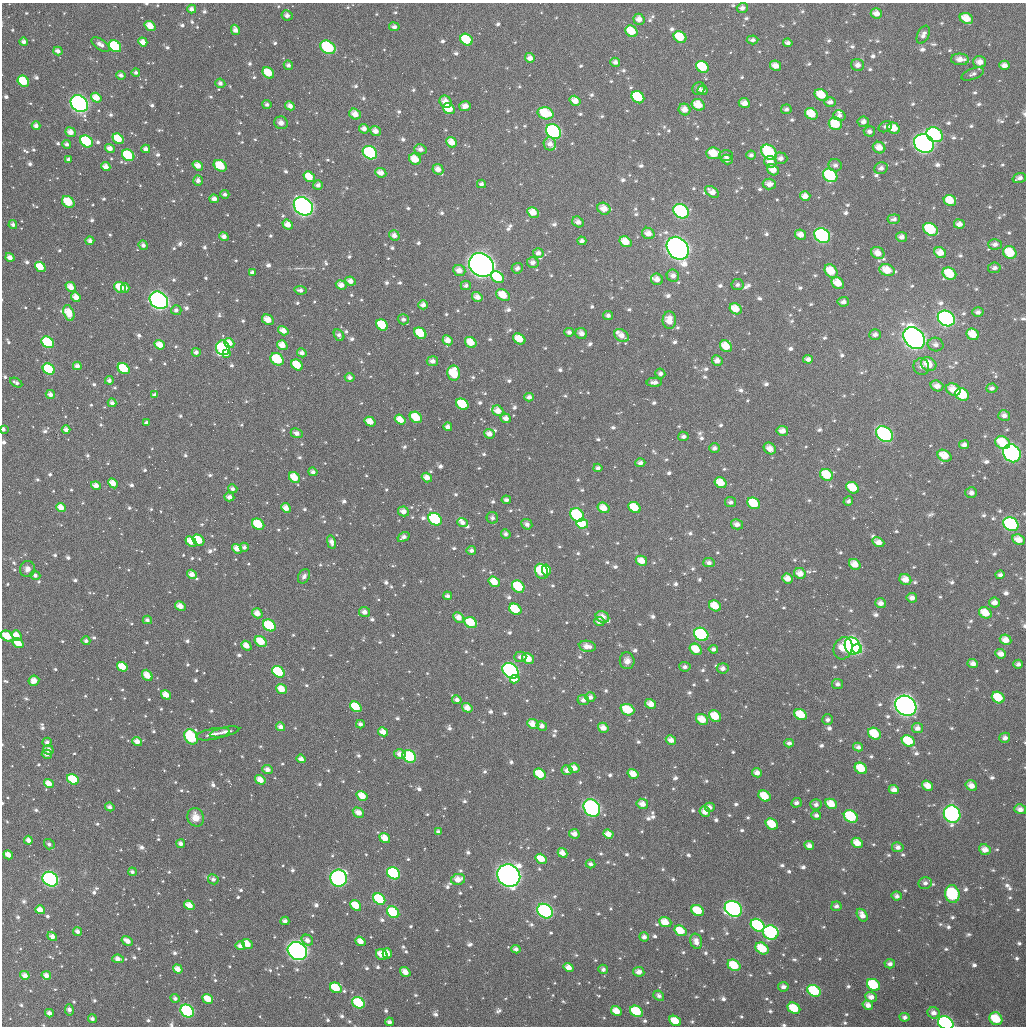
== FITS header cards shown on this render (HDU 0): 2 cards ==
NAXIS1  =                 1024
NAXIS2  =                 1024

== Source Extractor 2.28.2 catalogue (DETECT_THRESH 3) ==
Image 1024 x 1024 px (HDU 0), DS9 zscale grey, 1 PNG px = 1 image px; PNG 1028 x 1028 px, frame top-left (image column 1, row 1024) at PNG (2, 3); each listed source drawn as its Kron ellipse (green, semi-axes under 4 px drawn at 4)
Background 2540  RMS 63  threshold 190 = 3 sigma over >= 5 px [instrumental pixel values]
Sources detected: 1241; of the 1241, the 500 brightest by FLUX_AUTO listed and drawn (741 fainter detections omitted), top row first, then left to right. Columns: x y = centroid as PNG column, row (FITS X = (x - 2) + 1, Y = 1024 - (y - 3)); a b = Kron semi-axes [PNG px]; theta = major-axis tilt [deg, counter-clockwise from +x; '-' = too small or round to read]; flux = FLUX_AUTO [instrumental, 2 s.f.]
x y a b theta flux
742 8 5 5 - 2.3e+04
192 9 4 4 - 2.5e+04
876 13 6 5 - 3.9e+04
287 15 5 5 - 2.4e+04
966 18 7 5 -28 7.0e+04
639 19 5 5 - 3.8e+04
150 26 6 4 -37 7.3e+04
394 27 5 4 - 2.0e+04
235 30 5 4 - 2.9e+04
631 31 6 5 - 1.1e+05
923 35 9 5 65 2.4e+04
680 37 7 5 -34 1.3e+05
466 40 6 5 - 2.2e+05
753 40 6 4 4 1.8e+04
24 42 4 4 - 2.4e+04
143 42 5 4 - 4.3e+04
788 43 5 4 - 2.0e+04
100 44 10 5 -34 2.9e+04
115 46 7 5 -39 4.0e+05
328 47 8 6 -33 4.0e+05
58 51 5 4 - 2.7e+04
530 58 5 5 - 3.5e+04
960 59 9 5 -3 3.7e+04
615 62 5 4 - 2.0e+04
980 62 6 5 - 4.4e+04
288 65 5 4 - 1.6e+04
858 65 6 6 - 2.7e+04
1004 65 5 4 - 2.8e+04
775 66 6 5 - 4.7e+04
702 67 7 5 -39 2.2e+05
136 72 4 4 - 1.6e+04
268 73 6 5 - 1.2e+05
973 74 12 5 21 1.6e+04
121 75 4 4 - 2.1e+04
23 81 6 5 - 1.7e+05
220 83 5 4 - 1.9e+04
699 88 6 6 - 1.8e+04
703 90 5 4 - 1.8e+04
821 95 7 5 -30 1.1e+05
638 97 7 5 -39 2.7e+05
96 98 6 4 -34 6.4e+04
575 101 5 4 - 5.3e+04
446 102 6 5 - 5.3e+04
830 102 6 5 - 2.4e+04
744 103 6 4 -24 4.1e+04
79 104 9 7 -44 2.0e+06
267 104 4 4 - 1.6e+04
698 105 7 5 -22 9.6e+04
290 106 5 4 - 3.3e+04
465 106 6 5 - 3.6e+04
449 109 6 5 - 1.2e+05
684 109 6 5 - 4.3e+04
786 109 5 5 - 1.7e+04
546 113 8 6 -15 2.0e+05
355 114 6 5 - 5.1e+04
811 114 7 5 -31 9.3e+04
839 115 6 5 - 2.0e+04
863 122 6 5 - 2.6e+04
281 123 7 6 - 3.0e+04
835 124 7 6 - 1.3e+05
36 126 4 4 - 2.7e+04
885 127 7 5 28 1.7e+04
894 128 6 5 - 7.6e+04
364 129 5 4 - 2.8e+04
375 131 5 4 - 3.7e+04
869 131 6 5 - 1.9e+04
71 132 5 4 - 4.7e+04
554 132 8 6 -37 9.8e+05
935 135 8 7 - 6.2e+05
118 139 6 5 - 1.4e+05
86 141 7 5 -39 3.6e+05
452 142 6 5 - 6.4e+04
924 143 10 9 - 1.7e+06
67 144 4 4 - 1.5e+04
550 144 7 6 - 3.1e+04
110 148 5 4 - 3.4e+04
879 148 6 5 - 5.4e+04
146 149 4 4 - 2.7e+04
420 149 6 5 - 2.5e+04
769 152 8 6 -45 3.9e+05
370 153 7 6 - 3.7e+05
714 153 7 5 -5 1.1e+05
128 155 7 5 -39 2.2e+05
726 155 7 5 -1 1.6e+04
751 155 4 4 - 1.6e+04
781 158 7 5 -3 2.4e+04
69 159 4 4 - 1.6e+04
415 159 6 5 - 8.4e+04
727 159 6 4 -18 3.3e+04
770 162 6 5 - 4.1e+04
835 165 6 6 - 1.8e+04
198 166 5 4 - 5.0e+04
220 166 7 5 -34 1.3e+05
106 167 5 4 - 4.0e+04
881 168 7 5 23 2.3e+04
438 169 6 5 - 4.0e+04
773 170 6 5 - 5.6e+04
381 173 6 4 -25 3.9e+04
830 175 7 6 - 4.7e+05
309 177 6 5 - 1.0e+05
1019 178 7 4 17 2.0e+04
198 181 5 4 - 2.3e+04
481 184 4 4 - 1.7e+04
769 184 6 5 - 3.4e+04
318 185 5 4 - 2.1e+04
712 192 8 5 -36 4.0e+04
225 194 4 4 - 1.6e+04
805 196 5 4 - 4.0e+04
214 199 4 4 - 3.3e+04
950 200 6 5 - 1.0e+05
68 202 7 5 -41 1.3e+05
303 206 10 8 -40 2.1e+06
604 209 7 5 -32 6.4e+04
681 211 8 6 -34 6.2e+05
533 212 6 5 - 6.5e+04
894 219 6 5 - 1.9e+04
578 222 6 5 - 2.7e+04
959 224 5 4 - 3.3e+04
13 225 4 4 - 2.0e+04
288 225 5 4 - 4.8e+04
930 229 7 6 - 3.3e+05
648 233 6 5 - 4.4e+04
394 235 5 5 - 2.5e+04
800 235 5 5 - 4.2e+04
822 235 8 7 - 7.3e+05
224 236 5 4 - 3.0e+04
901 237 5 5 - 2.6e+04
90 241 4 4 - 2.5e+04
582 241 4 4 - 1.9e+04
625 242 6 5 - 8.4e+04
995 244 7 5 1 2.3e+04
143 245 5 4 - 1.9e+04
678 248 12 10 -48 3.9e+06
538 253 5 5 - 2.4e+04
878 253 7 6 - 5.3e+04
940 253 6 5 - 5.9e+04
1010 253 7 6 - 1.4e+05
10 257 5 4 - 3.6e+04
533 262 6 5 - 2.4e+04
481 265 13 11 -38 3.7e+06
40 267 6 4 -38 1.0e+05
517 268 5 5 - 2.0e+04
994 268 6 5 - 1.9e+04
459 270 6 5 - 4.2e+04
887 270 8 5 -18 8.5e+04
831 271 7 5 -53 1.2e+05
252 272 4 4 - 2.0e+04
949 274 7 5 -32 1.6e+05
673 276 6 6 - 3.0e+04
497 277 7 5 -40 2.4e+05
657 279 6 5 - 3.7e+04
350 281 5 4 - 3.3e+04
838 283 6 5 - 7.8e+04
341 285 5 4 - 4.1e+04
466 285 5 4 - 1.7e+04
737 285 6 5 - 1.5e+04
71 287 6 4 -42 5.6e+04
120 287 6 5 - 1.1e+05
125 288 4 4 - 2.1e+04
300 290 6 4 -7 1.8e+04
503 295 7 5 -29 9.2e+04
76 297 5 4 - 4.9e+04
477 297 5 4 - 3.4e+04
159 300 10 8 -38 2.4e+06
843 302 5 5 - 2.4e+04
423 305 4 4 - 2.8e+04
735 309 6 5 - 7.7e+04
176 310 5 5 - 1.9e+04
978 312 5 5 - 2.1e+04
69 313 8 5 -71 1.0e+05
608 315 5 4 - 1.8e+04
946 318 9 7 -33 1.3e+06
403 319 5 5 - 1.8e+04
268 320 6 4 -30 5.4e+04
669 320 9 6 -87 6.6e+04
382 325 6 5 - 1.7e+05
283 331 5 4 - 4.6e+04
569 332 5 4 - 2.0e+04
420 333 6 5 - 1.4e+05
581 333 6 5 - 2.6e+04
973 334 6 5 - 8.6e+04
339 335 6 4 -58 2.0e+04
875 335 6 5 - 2.3e+04
621 336 8 6 -36 4.0e+04
914 338 12 9 -47 4.4e+06
519 339 6 5 - 8.1e+04
448 340 5 4 - 4.5e+04
48 342 6 5 - 3.6e+05
471 342 6 5 - 8.4e+04
229 343 5 4 - 6.3e+04
160 345 5 4 - 6.0e+04
282 345 5 4 - 5.5e+04
936 345 8 6 -13 2.4e+04
726 346 6 5 - 8.4e+04
223 348 7 7 - 6.8e+05
196 352 4 4 - 2.0e+04
302 353 5 4 - 2.6e+04
226 354 3 3 - 2.6e+04
277 359 7 5 -36 2.7e+05
808 359 5 4 - 2.4e+04
432 361 6 5 - 2.9e+04
717 361 5 5 - 3.1e+04
929 364 8 6 -28 8.2e+04
297 365 6 5 - 1.3e+05
77 366 4 4 - 2.8e+04
921 367 8 7 - 2.5e+04
49 369 6 5 - 2.7e+05
124 369 6 5 - 2.8e+05
454 373 7 6 - 1.7e+05
660 374 5 5 - 1.7e+04
350 377 5 4 - 1.8e+04
109 380 4 4 - 1.9e+04
654 382 8 4 2 2.1e+04
16 383 6 3 -29 1.6e+04
937 386 6 5 - 3.8e+04
992 388 6 4 2 1.7e+04
953 389 7 6 - 7.1e+04
50 394 5 4 - 2.8e+04
962 394 7 6 - 2.2e+05
155 395 4 3 - 2.0e+04
529 397 4 4 - 2.3e+04
112 403 4 4 - 2.3e+04
462 404 6 5 - 2.0e+05
498 411 6 5 - 4.5e+04
1004 415 6 5 - 2.5e+04
416 417 6 5 - 1.4e+05
506 418 5 4 - 2.9e+04
400 420 6 4 -37 6.1e+04
370 422 6 4 -31 6.4e+04
146 423 4 3 - 2.0e+04
448 427 4 4 - 2.5e+04
3 429 4 3 - 2.0e+04
66 430 4 4 - 2.7e+04
782 431 5 5 - 3.9e+04
297 433 6 4 -24 2.6e+04
489 434 5 5 - 3.3e+04
885 434 9 7 -39 8.4e+05
683 436 5 4 - 1.9e+04
1003 443 8 6 -30 1.5e+05
964 445 5 4 - 2.2e+04
714 448 5 5 - 1.7e+04
770 449 6 5 - 4.3e+04
1012 453 9 8 - 1.2e+06
944 456 7 5 -29 8.3e+04
640 463 5 4 - 2.2e+04
598 468 4 4 - 1.7e+04
313 472 4 4 - 1.9e+04
827 475 7 5 -31 1.4e+05
294 477 6 5 - 8.7e+04
427 478 5 4 - 3.9e+04
113 483 5 4 - 6.1e+04
721 483 6 5 - 8.4e+04
96 486 5 4 - 4.0e+04
852 488 7 5 -30 1.3e+05
233 489 5 4 - 1.9e+04
971 493 6 5 - 2.3e+04
229 497 5 4 - 2.9e+04
506 500 4 4 - 1.7e+04
848 501 5 4 - 1.6e+04
730 502 5 5 - 1.6e+04
754 503 7 5 -35 1.8e+05
635 507 6 5 - 1.1e+05
61 508 5 4 - 5.2e+04
286 508 5 4 - 4.7e+04
604 508 6 5 - 6.4e+04
403 511 5 4 - 3.5e+04
577 515 8 6 -43 3.9e+05
492 518 6 5 - 1.7e+04
435 519 7 5 -36 5.2e+05
463 523 5 4 - 2.1e+04
258 524 6 5 - 1.6e+05
527 524 6 5 - 2.0e+04
582 524 6 5 - 1.4e+05
737 524 6 5 - 2.9e+04
1011 524 8 6 -32 8.3e+05
506 534 5 4 - 1.7e+04
403 537 6 4 31 2.3e+04
198 540 6 5 - 2.3e+05
1019 540 6 5 - 5.5e+04
191 542 6 4 -41 7.8e+04
331 542 6 4 -76 2.6e+04
878 542 6 4 -23 3.9e+04
244 547 4 4 - 1.8e+04
237 549 5 4 - 4.6e+04
471 550 5 4 - 1.8e+04
641 561 6 5 - 5.6e+04
709 563 5 4 - 2.0e+04
855 564 6 5 - 5.7e+04
27 569 8 7 - 2.8e+04
546 570 5 4 - 9.7e+04
542 571 8 6 -63 2.4e+05
800 573 6 5 - 4.7e+04
192 574 5 4 - 3.6e+04
35 575 5 4 - 1.8e+04
1000 575 4 4 - 1.7e+04
304 576 8 5 61 1.7e+04
788 578 6 5 - 4.2e+04
905 579 6 5 - 5.2e+04
494 582 6 5 - 7.8e+04
518 587 7 5 -38 2.0e+05
448 596 4 4 - 1.8e+04
912 598 5 4 - 2.6e+04
994 602 5 5 - 2.8e+04
880 603 5 5 - 2.8e+04
180 606 5 4 - 4.4e+04
715 606 6 5 - 9.1e+04
515 609 6 5 - 2.2e+05
364 612 5 5 - 2.7e+04
257 613 5 4 - 4.8e+04
985 613 6 5 - 8.8e+04
459 617 6 5 - 4.2e+04
602 617 7 5 -25 4.5e+04
147 620 4 4 - 1.8e+04
599 622 5 4 - 2.1e+04
471 623 6 5 - 1.5e+05
269 625 7 5 -34 2.5e+05
701 634 7 6 - 4.7e+05
7 636 6 5 - 1.2e+05
16 636 5 4 - 6.4e+04
1006 640 6 5 - 4.9e+04
86 641 4 4 - 1.6e+04
261 641 6 5 - 1.1e+05
18 643 6 4 -32 7.3e+04
246 646 5 4 - 4.9e+04
587 646 8 5 -9 3.9e+04
853 646 9 7 -61 8.8e+05
843 648 11 9 67 1.0e+05
696 649 6 5 - 9.8e+04
713 649 5 4 - 1.7e+04
857 649 5 5 - 2.9e+05
1001 654 5 4 - 3.3e+04
520 657 6 5 - 2.0e+04
528 659 6 5 - 7.5e+04
627 661 8 7 - 3.2e+04
973 663 5 4 - 2.6e+04
1018 664 5 4 - 1.7e+04
122 667 5 4 - 1.0e+05
685 667 6 4 -4 1.7e+04
723 668 6 5 - 2.4e+04
511 671 9 6 -39 1.7e+06
278 672 6 5 - 2.8e+05
147 675 6 4 -51 7.2e+04
515 679 5 4 - 4.1e+04
34 681 5 5 - 5.3e+04
838 684 5 5 - 1.6e+04
281 689 5 4 - 7.2e+04
166 695 5 4 - 6.0e+04
590 697 5 5 - 2.3e+04
998 698 6 5 - 1.2e+05
457 700 5 4 - 1.9e+04
583 700 6 5 - 2.4e+04
651 704 6 4 -31 4.3e+04
906 706 11 9 -36 2.5e+06
356 707 6 5 - 1.4e+05
467 708 5 4 - 4.7e+04
627 710 7 5 -20 1.5e+05
801 715 6 5 - 1.1e+05
715 716 6 5 - 1.1e+05
702 719 6 5 - 7.5e+04
827 720 5 5 - 1.7e+04
360 724 4 4 - 1.9e+04
533 724 6 4 -26 5.2e+04
542 726 5 4 - 2.3e+04
281 727 5 4 - 2.8e+04
603 728 6 4 -32 4.1e+04
918 728 5 5 - 2.6e+04
224 732 15 4 12 2.7e+04
383 732 5 4 - 4.5e+04
213 734 17 5 11 3.4e+04
874 734 7 5 -35 1.5e+05
191 737 8 6 -57 4.2e+05
1005 738 5 5 - 2.1e+04
671 740 5 4 - 3.2e+04
137 741 5 4 - 4.1e+04
908 741 7 5 -32 1.7e+05
47 742 4 4 - 1.6e+04
789 743 5 4 - 1.7e+04
858 747 5 4 - 1.8e+04
48 750 5 4 - 3.2e+04
47 754 5 4 - 1.7e+04
400 754 6 5 - 3.6e+04
409 756 7 6 - 3.7e+05
301 759 4 4 - 3.1e+04
574 768 5 4 - 4.0e+04
861 768 6 5 - 1.2e+05
268 770 5 4 - 3.0e+04
567 770 5 5 - 2.7e+04
757 773 5 4 - 2.9e+04
540 774 6 5 - 1.4e+05
633 774 6 4 -33 6.4e+04
73 779 6 5 - 2.4e+05
260 780 5 4 - 5.5e+04
49 784 5 4 - 6.2e+04
928 786 6 4 -34 5.6e+04
971 786 6 5 - 4.0e+04
894 790 5 4 - 3.0e+04
362 796 6 4 -33 7.8e+04
765 796 6 5 - 1.2e+05
796 803 5 4 - 1.8e+04
642 804 6 5 - 3.9e+04
816 804 5 5 - 2.1e+04
831 804 6 5 - 7.8e+04
110 807 5 4 - 2.0e+04
710 807 5 4 - 2.1e+04
592 808 9 7 -54 1.3e+06
1020 809 6 4 -14 2.8e+04
705 812 6 5 - 4.4e+04
358 813 6 4 -32 4.1e+04
952 814 9 8 - 9.5e+05
816 815 5 4 - 1.6e+04
851 816 7 5 -34 2.9e+05
196 817 9 8 - 6.0e+04
772 824 7 5 -36 1.2e+05
438 832 4 4 - 2.1e+04
574 834 5 4 - 3.4e+04
608 834 5 4 - 4.5e+04
385 838 6 4 -36 6.6e+04
28 840 4 4 - 3.0e+04
857 843 6 5 - 6.5e+04
49 844 5 5 - 1.6e+04
181 844 4 4 - 2.3e+04
809 846 5 4 - 2.7e+04
898 847 5 5 - 2.3e+04
985 850 6 5 - 3.6e+04
563 853 5 4 - 4.3e+04
8 855 5 4 - 4.9e+04
541 859 6 4 -32 7.9e+04
591 864 5 4 - 1.7e+04
132 872 4 3 - 1.7e+04
393 873 7 5 -36 3.8e+05
509 876 12 11 - 3.0e+06
339 878 8 8 - 1.3e+06
50 879 8 7 - 8.0e+05
213 879 5 5 - 1.8e+04
458 879 7 5 12 5.1e+04
925 883 6 6 - 1.7e+04
952 894 9 7 -79 3.7e+05
897 896 5 4 - 1.7e+04
379 899 6 5 - 3.3e+05
189 905 5 4 - 5.9e+04
356 905 6 4 -40 1.1e+05
836 906 5 4 - 1.7e+04
733 909 9 7 -34 1.7e+06
40 910 5 4 - 5.3e+04
545 911 8 6 -36 9.2e+05
698 911 6 5 - 1.5e+05
393 912 7 5 -38 2.5e+05
862 915 7 4 -57 3.3e+04
285 921 4 3 - 2.4e+04
665 922 6 5 - 6.7e+04
758 925 7 5 -36 5.1e+05
77 931 5 4 - 2.4e+04
680 931 6 5 - 1.1e+05
771 932 8 7 - 8.1e+05
52 936 5 4 - 3.5e+04
644 937 5 4 - 2.0e+04
307 940 6 5 - 2.8e+04
127 941 6 4 -30 3.8e+04
360 941 5 4 - 4.7e+04
696 941 8 5 -76 3.5e+04
247 944 6 4 -34 7.0e+04
240 946 5 4 - 2.7e+04
762 948 7 5 -35 1.5e+05
516 949 5 4 - 1.9e+04
297 951 10 8 -36 1.9e+06
387 953 5 4 - 4.6e+04
382 954 6 5 - 6.5e+04
118 959 6 4 -7 3.4e+04
890 964 5 4 - 1.9e+04
734 965 7 5 -34 1.6e+05
569 968 5 4 - 4.3e+04
178 969 5 4 - 5.0e+04
603 969 5 4 - 1.6e+04
405 972 5 4 - 5.2e+04
639 972 5 5 - 2.9e+04
25 975 5 4 - 3.6e+04
46 975 5 4 - 3.4e+04
873 985 7 5 -33 2.9e+05
783 987 5 4 - 2.1e+04
336 988 6 5 - 2.3e+05
814 991 7 5 -34 2.6e+05
659 996 6 4 -41 1.7e+04
871 997 6 5 - 3.0e+04
175 998 5 4 - 1.6e+04
208 999 5 4 - 1.1e+05
358 1003 7 5 -36 2.7e+05
868 1005 5 4 - 3.4e+04
794 1008 7 5 -33 1.4e+05
69 1010 5 4 - 2.3e+04
187 1011 7 6 - 6.1e+05
616 1011 5 4 - 6.5e+04
636 1011 7 5 -34 2.6e+05
49 1013 4 3 - 2.8e+04
934 1013 6 5 - 2.6e+04
905 1017 5 4 - 1.5e+04
92 1019 4 4 - 1.8e+04
996 1019 7 6 - 1.8e+05
675 1021 6 5 - 9.1e+04
389 1022 4 3 - 2.0e+04
946 1023 8 6 -28 8.0e+05
At the frame edge (FLAGS 8, measured only in part): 3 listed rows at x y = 3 429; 7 636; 946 1023
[741 fainter detections neither listed nor drawn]

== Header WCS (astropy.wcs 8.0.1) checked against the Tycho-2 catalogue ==
Header WCS as astropy/WCSLIB reads it (applying the file's SIP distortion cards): RA---TAN-SIP/DEC--TAN-SIP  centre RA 02:55:10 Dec +02:37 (43.79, +2.62 deg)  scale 8.66 arcsec/px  FOV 147.9' x 147.9'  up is +179 deg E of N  parity flipped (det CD > 0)
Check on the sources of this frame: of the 60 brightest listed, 58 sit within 13.0 arcsec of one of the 173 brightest Tycho-2 stars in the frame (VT <= 12.80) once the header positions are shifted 5.55 arcsec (3.61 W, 4.22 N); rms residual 4.37 arcsec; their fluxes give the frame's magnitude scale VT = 23.99 - 2.5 log10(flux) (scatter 0.21 mag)
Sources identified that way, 143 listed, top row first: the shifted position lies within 13.0 arcsec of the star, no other Tycho-2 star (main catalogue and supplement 1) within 26.0 arcsec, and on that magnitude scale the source's flux lands within +1.5 / -3 mag of the star's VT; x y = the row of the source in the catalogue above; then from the Tycho-2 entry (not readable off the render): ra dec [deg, ICRS J2000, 3 dp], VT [Tycho-2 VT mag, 2 dp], TYC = Tycho-2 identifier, HIP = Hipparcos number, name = IAU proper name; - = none
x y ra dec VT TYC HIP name
631 31 43.534 +1.447 11.63 48-205-1 - -
680 37 43.417 +1.459 11.66 48-194-1 - -
466 40 43.930 +1.476 10.96 48-874-1 - -
143 42 44.709 +1.498 11.67 48-928-1 - -
115 46 44.775 +1.511 10.20 48-826-1 - -
328 47 44.263 +1.502 9.92 48-1076-1 - -
980 62 42.694 +1.502 11.74 48-34-1 - -
702 67 43.361 +1.530 11.45 48-106-1 - -
268 73 44.405 +1.567 11.47 48-1126-1 - -
23 81 44.994 +1.599 10.85 48-1215-1 - -
638 97 43.514 +1.606 10.88 48-619-1 - -
79 104 44.858 +1.651 7.91 48-953-1 13927 -
698 105 43.369 +1.621 11.55 48-71-1 - -
449 109 43.970 +1.643 11.34 48-802-1 - -
546 113 43.737 +1.650 10.86 48-241-1 - -
355 114 44.195 +1.661 12.03 48-805-1 - -
811 114 43.096 +1.637 11.48 48-615-1 - -
835 124 43.038 +1.659 11.21 48-11-1 - -
554 132 43.715 +1.693 9.13 48-461-1 - -
935 135 42.798 +1.680 9.48 48-276-1 13302 -
118 139 44.764 +1.732 11.13 48-693-1 - -
86 141 44.839 +1.741 10.52 48-869-1 - -
452 142 43.961 +1.724 11.89 48-670-1 - -
924 143 42.823 +1.703 8.00 48-443-1 - -
769 152 43.196 +1.731 10.05 48-200-1 - -
370 153 44.157 +1.753 9.73 48-729-1 - -
714 153 43.330 +1.737 11.60 48-306-1 - -
128 155 44.738 +1.772 10.56 48-1105-1 - -
415 159 44.048 +1.766 12.03 48-888-1 - -
220 166 44.517 +1.792 12.04 48-985-1 - -
830 175 43.047 +1.784 10.02 48-512-1 - -
950 200 42.758 +1.838 11.65 48-292-1 - -
68 202 44.880 +1.887 11.29 48-1078-1 - -
303 206 44.312 +1.887 7.66 48-1066-1 13773 -
681 211 43.404 +1.878 9.45 48-73-1 13481 -
533 212 43.761 +1.888 11.68 48-374-1 - -
930 229 42.803 +1.908 10.92 48-128-1 - -
822 235 43.063 +1.929 9.28 48-316-1 13386 -
625 242 43.537 +1.954 11.94 48-219-1 - -
678 248 43.409 +1.969 6.84 48-271-1 13482 -
1010 253 42.611 +1.959 11.34 48-555-1 - -
481 265 43.882 +2.018 6.58 48-1600-1 13629 -
887 270 42.906 +2.008 11.90 48-190-1 - -
831 271 43.041 +2.014 11.43 48-218-1 - -
949 274 42.756 +2.013 11.38 48-384-1 - -
120 287 44.752 +2.089 11.40 48-722-1 - -
503 295 43.829 +2.089 12.27 48-787-1 - -
159 300 44.656 +2.121 7.70 48-790-1 13869 -
946 318 42.760 +2.122 8.75 48-586-1 - -
669 320 43.428 +2.142 12.05 48-566-1 - -
420 333 44.026 +2.185 11.17 48-785-1 - -
973 334 42.696 +2.158 11.31 48-378-1 - -
914 338 42.835 +2.173 7.17 48-224-1 13313 -
48 342 44.923 +2.226 10.53 48-1156-1 - -
471 342 43.904 +2.204 12.06 48-698-1 - -
282 345 44.358 +2.220 11.86 48-1041-1 - -
726 346 43.290 +2.200 11.78 48-229-1 - -
223 348 44.501 +2.231 9.82 48-655-1 - -
277 359 44.369 +2.255 10.37 48-915-1 - -
929 364 42.801 +2.232 11.29 48-78-1 - -
297 365 44.321 +2.268 11.69 48-808-1 - -
49 369 44.919 +2.290 10.41 48-758-1 - -
454 373 43.944 +2.279 11.23 48-701-1 - -
962 394 42.719 +2.304 10.83 48-125-1 - -
462 404 43.920 +2.353 11.01 48-840-1 - -
416 417 44.033 +2.387 10.75 48-846-1 - -
885 434 42.902 +2.404 9.31 48-157-1 - -
1003 443 42.619 +2.417 11.42 48-184-1 - -
1012 453 42.594 +2.444 8.63 48-95-1 13234 -
827 475 43.041 +2.504 11.16 51-5-1 - -
294 477 44.322 +2.538 11.84 51-986-1 - -
96 486 44.800 +2.568 11.58 51-1093-1 - -
754 503 43.214 +2.577 11.12 51-61-1 - -
604 508 43.576 +2.596 12.31 51-100-1 - -
577 515 43.639 +2.614 10.10 51-24-1 - -
435 519 43.981 +2.632 9.97 51-1050-1 - -
258 524 44.407 +2.653 11.21 51-979-1 - -
582 524 43.628 +2.634 10.94 51-54-1 - -
1011 524 42.594 +2.613 9.49 51-116-1 - -
546 570 43.711 +2.747 12.00 51-97-1 13572 -
542 571 43.723 +2.751 10.95 51-96-1 - -
518 587 43.777 +2.789 10.82 51-80-1 - -
515 609 43.783 +2.845 11.10 51-94-1 - -
985 613 42.651 +2.828 11.48 51-86-1 - -
471 623 43.890 +2.878 11.27 51-1118-1 - -
269 625 44.375 +2.896 10.44 51-1069-1 - -
701 634 43.334 +2.895 9.83 51-37-1 - -
7 636 45.006 +2.934 11.11 58-1187-1 - -
16 636 44.984 +2.932 11.83 51-995-1 - -
1006 640 42.601 +2.891 11.40 51-150-1 - -
261 641 44.395 +2.935 11.47 51-1105-1 - -
853 646 42.970 +2.914 8.95 51-146-1 - -
843 648 42.993 +2.920 11.41 51-163-1 - -
857 649 42.959 +2.920 9.99 51-106-1 - -
528 659 43.750 +2.962 11.72 51-165-1 - -
122 667 44.727 +3.002 11.55 51-1086-1 - -
511 671 43.790 +2.994 8.79 51-167-1 - -
278 672 44.351 +3.007 10.76 51-999-1 - -
147 675 44.666 +3.022 11.76 51-1058-1 - -
515 679 43.782 +3.012 11.72 51-91-1 - -
998 698 42.616 +3.031 11.62 51-192-1 - -
906 706 42.837 +3.057 7.42 51-70-1 13314 -
356 707 44.163 +3.087 11.03 51-1061-1 - -
627 710 43.509 +3.080 11.09 51-157-1 - -
801 715 43.090 +3.083 10.98 51-25-1 - -
874 734 42.912 +3.125 11.28 51-171-1 - -
191 737 44.557 +3.169 9.97 51-1109-1 - -
137 741 44.688 +3.181 12.41 51-1103-1 - -
400 754 44.056 +3.198 12.80 51-1274-1 - -
409 756 44.031 +3.204 9.98 51-1499-1 - -
540 774 43.715 +3.240 11.46 51-1154-1 - -
73 779 44.840 +3.276 10.62 51-974-1 - -
765 796 43.172 +3.281 12.20 51-89-1 13412 -
592 808 43.588 +3.318 8.55 51-1653-1 - -
952 814 42.720 +3.315 8.99 51-143-1 - -
851 816 42.964 +3.325 10.37 51-44-1 - -
772 824 43.154 +3.348 11.72 51-159-1 - -
563 853 43.657 +3.428 11.55 51-937-1 - -
393 873 44.063 +3.486 10.07 51-521-1 - -
509 876 43.784 +3.487 6.93 51-376-1 13593 -
50 879 44.890 +3.518 8.78 51-832-1 13937 -
379 899 44.097 +3.549 10.55 51-284-1 - -
733 909 43.241 +3.554 8.49 51-566-1 - -
545 911 43.695 +3.569 8.92 51-383-1 - -
698 911 43.328 +3.560 11.36 51-655-1 - -
393 912 44.062 +3.580 10.73 51-955-1 - -
758 925 43.183 +3.592 9.97 51-953-1 - -
680 931 43.369 +3.609 11.25 51-946-1 - -
771 932 43.151 +3.609 9.51 51-822-1 - -
762 948 43.171 +3.648 10.90 51-867-1 - -
297 951 44.290 +3.679 7.62 51-927-1 13762 -
734 965 43.238 +3.690 10.77 51-743-1 - -
873 985 42.901 +3.729 10.63 51-909-1 - -
336 988 44.197 +3.764 11.46 51-933-1 - -
814 991 43.043 +3.746 10.41 51-701-1 - -
208 999 44.505 +3.798 11.94 51-531-1 - -
358 1003 44.142 +3.799 10.43 51-310-1 - -
794 1008 43.091 +3.789 11.06 51-349-1 - -
187 1011 44.553 +3.828 9.36 51-790-1 - -
636 1011 43.471 +3.805 10.66 51-754-1 - -
996 1019 42.604 +3.804 11.02 51-577-1 - -
675 1021 43.377 +3.827 11.40 51-560-1 - -
946 1023 42.724 +3.817 9.11 51-380-1 13278 -